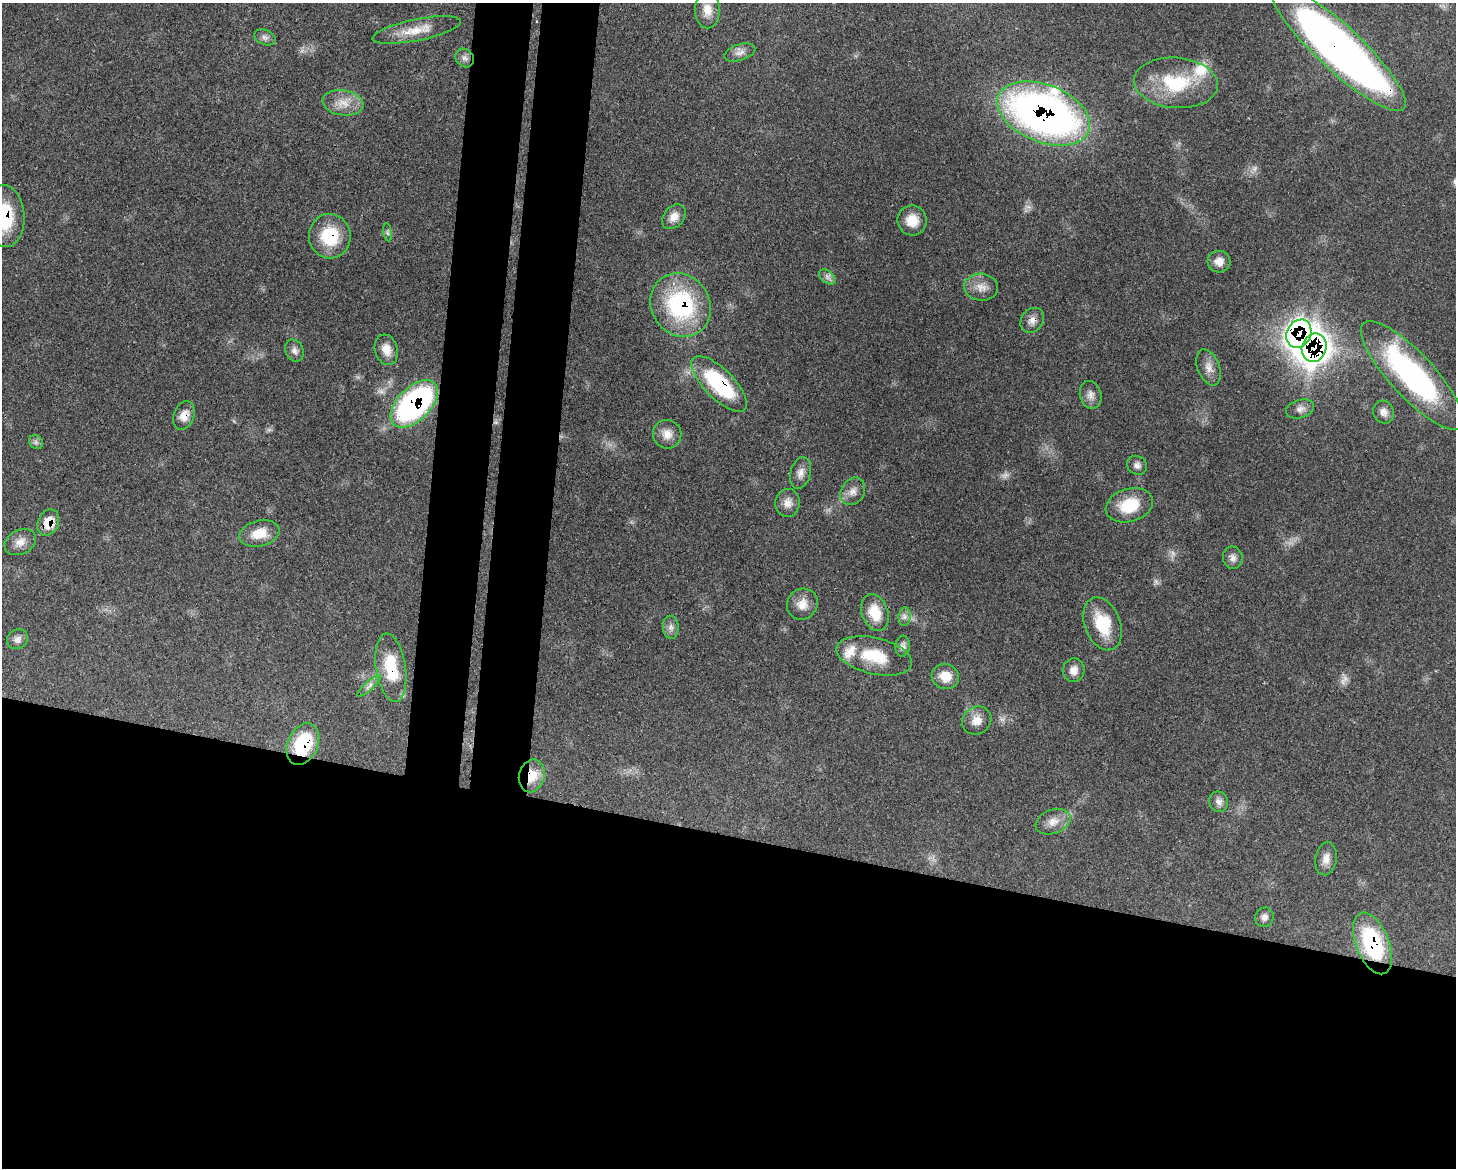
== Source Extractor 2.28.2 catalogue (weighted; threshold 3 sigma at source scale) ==
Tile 11 of 3 x 4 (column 2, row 4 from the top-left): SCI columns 1751-3204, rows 82-1247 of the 4841 x 4829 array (HDU 1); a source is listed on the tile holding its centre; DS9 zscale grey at full resolution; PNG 1458 x 1170 px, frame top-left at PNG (2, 3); each listed source drawn as its Kron ellipse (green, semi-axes under 4 px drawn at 4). Shown black and unused: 34% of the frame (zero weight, under 3 of 4 exposures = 9% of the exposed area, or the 3 px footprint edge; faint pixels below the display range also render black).
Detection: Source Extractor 2.28.2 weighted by HDU 2 'WHT'; one run over the whole footprint, this tile lists its part. Background 0.44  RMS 0.0075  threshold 0.0338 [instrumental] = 3 sigma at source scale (4.5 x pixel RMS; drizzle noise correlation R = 1.50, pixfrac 1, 0.05/0.05 arcsec/px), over >= 5 px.
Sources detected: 69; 5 too faint to see at this stretch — neither listed nor drawn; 2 inside a brighter listed object's ellipse — not listed separately; the other 62 listed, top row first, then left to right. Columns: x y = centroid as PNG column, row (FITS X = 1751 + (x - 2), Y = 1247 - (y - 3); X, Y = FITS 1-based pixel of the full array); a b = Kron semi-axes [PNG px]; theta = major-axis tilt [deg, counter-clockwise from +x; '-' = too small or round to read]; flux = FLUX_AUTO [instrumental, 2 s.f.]
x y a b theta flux
707 10 18 12 -90 9.1
417 30 45 10 11 16
265 37 11 7 -22 2.8
1338 48 89 22 -43 550
740 52 16 8 18 4.7
465 58 10 8 -45 3.3
1176 83 42 25 -5 51
343 103 21 12 -9 12
1044 113 48 29 -22 420
4 216 31 20 -87 47
674 217 14 10 50 6.9
912 220 15 14 - 12
388 232 9 4 -81 1.6
330 236 22 21 - 35
1219 262 11 11 - 6.4
827 277 9 6 -37 2.9
981 287 17 13 -6 8.6
681 305 33 29 -55 90
1032 320 13 11 53 5.4
1299 334 15 12 63 500
1314 348 14 12 68 970
386 350 15 11 -73 8
294 351 11 9 -64 3.8
1209 367 19 11 -69 7.2
1412 375 71 22 -47 150
719 384 36 14 -45 71
1091 395 14 10 -75 5.2
414 404 29 16 45 180
1300 409 14 9 17 4.6
1384 412 11 10 - 4.7
184 415 15 10 71 7.8
667 434 14 14 - 8.3
36 442 7 6 - 2.1
1137 465 10 9 - 3.4
801 473 16 10 75 5.7
853 491 14 11 57 6.4
788 503 14 12 87 6.5
1129 505 24 16 17 26
48 522 13 10 67 14
259 533 20 13 13 14
20 542 16 12 28 7.1
1233 558 11 10 - 3.9
802 604 16 15 - 8.8
875 613 19 13 -70 19
905 616 9 6 84 2.9
1103 624 27 18 -69 28
671 627 11 8 -85 3.8
17 639 11 9 36 4.1
903 646 10 7 82 3.2
874 656 38 18 -13 29
391 668 34 15 -81 31
1074 670 12 11 - 5.7
945 676 14 12 -17 12
369 686 15 4 42 2.9
977 720 15 13 35 8
303 744 22 15 65 46
532 776 17 12 75 16
1219 802 10 9 - 3.8
1053 822 18 12 21 8.3
1326 859 16 10 81 6.6
1264 917 10 9 - 3.6
1372 943 32 16 -68 67
Overlapping masked pixels (flux is a lower limit): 16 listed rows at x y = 1338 48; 1044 113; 4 216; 330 236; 681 305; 1032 320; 1299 334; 1314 348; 719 384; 414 404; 184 415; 48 522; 391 668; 303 744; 532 776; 1372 943
Isophote crosses this tile's border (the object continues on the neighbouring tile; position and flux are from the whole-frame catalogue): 1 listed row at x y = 4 216